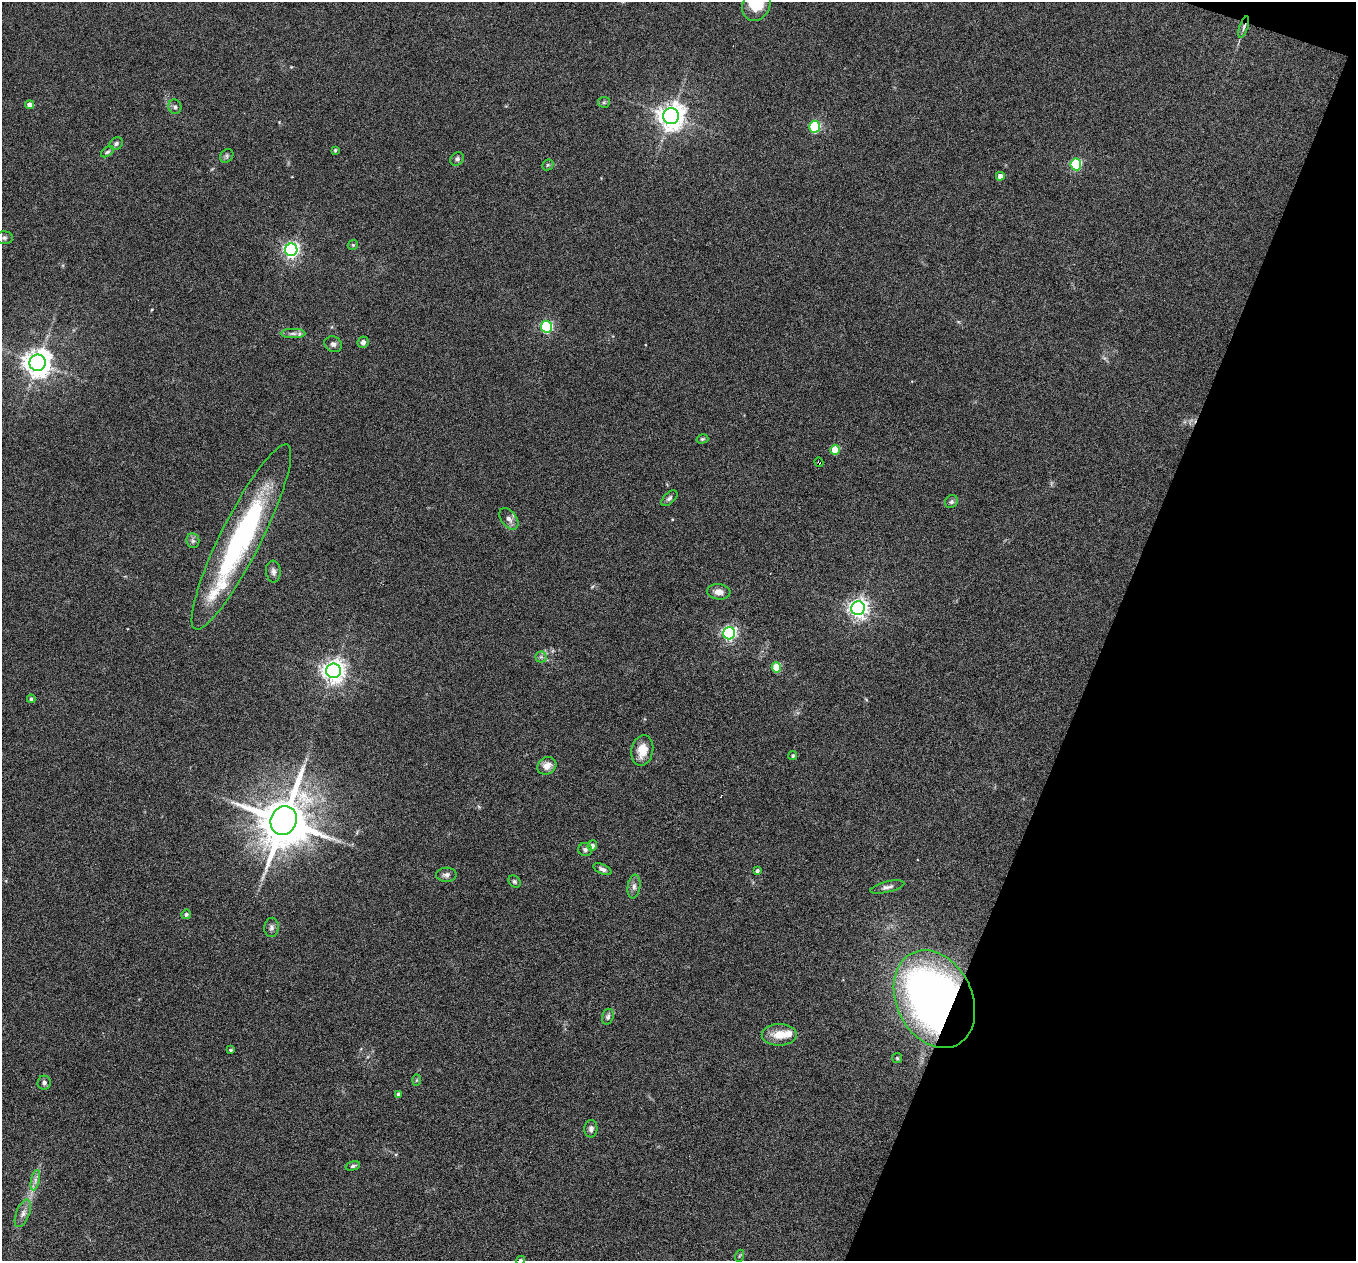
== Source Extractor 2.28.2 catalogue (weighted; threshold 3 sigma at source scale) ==
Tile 8 of 4 x 4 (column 4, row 2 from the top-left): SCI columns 4063-5416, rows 2781-4039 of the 5417 x 5429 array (HDU 1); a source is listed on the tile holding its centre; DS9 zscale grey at full resolution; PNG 1358 x 1263 px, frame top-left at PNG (2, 2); each listed source drawn as its Kron ellipse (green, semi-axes under 4 px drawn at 4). Shown black and unused: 19% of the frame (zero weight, under 4 of 8 exposures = <1% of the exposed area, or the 3 px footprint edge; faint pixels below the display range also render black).
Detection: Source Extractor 2.28.2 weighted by HDU 2 'WHT'; one run over the whole footprint, this tile lists its part. Background 0.0761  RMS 0.0044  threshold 0.018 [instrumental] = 3 sigma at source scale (4.09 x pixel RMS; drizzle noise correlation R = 1.36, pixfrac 0.8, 0.05/0.05 arcsec/px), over >= 5 px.
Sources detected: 71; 1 inside a brighter object's white glare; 1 cosmic-ray / hot-pixel residue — neither listed nor drawn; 2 inside a brighter listed object's ellipse — not listed separately; the other 67 listed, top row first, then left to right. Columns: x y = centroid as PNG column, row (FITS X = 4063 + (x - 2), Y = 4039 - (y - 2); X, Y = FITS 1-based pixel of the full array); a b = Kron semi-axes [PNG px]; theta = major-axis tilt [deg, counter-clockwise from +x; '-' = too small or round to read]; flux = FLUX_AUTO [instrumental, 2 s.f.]
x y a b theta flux
757 4 17 13 63 11
1244 27 11 4 71 1.1
604 102 6 5 - 0.69
30 105 4 4 - 3.1
175 107 7 6 - 1.1
671 116 8 8 - 440
815 127 6 5 - 34
116 143 7 6 - 1
335 150 3 3 - 0.55
107 152 7 4 34 0.79
227 156 7 6 - 0.8
457 159 7 6 - 1.1
1076 164 6 5 - 38
548 165 6 5 - 0.65
1000 176 4 4 - 2.3
4 238 8 6 -1 1.1
353 245 5 4 - 0.5
291 250 6 6 - 120
546 327 6 5 - 51
293 334 12 4 0 1.5
363 342 6 5 - 1.5
333 344 9 7 -29 1.4
38 363 8 8 - 490
702 439 6 4 15 0.57
835 450 5 4 - 9.8
819 462 5 3 - 2.3
669 498 10 5 43 1
951 502 7 6 - 0.87
509 519 12 7 -53 2.3
241 537 103 20 63 81
193 541 7 6 - 1.2
273 571 11 7 -85 1.6
719 592 11 7 -5 2.8
858 608 7 6 - 220
729 633 6 6 - 96
541 657 5 5 - 0.86
776 667 5 5 - 15
333 671 7 7 - 300
31 699 4 3 - 0.89
642 750 15 11 78 6
793 756 4 4 - 0.69
547 766 10 8 36 3.4
284 821 14 13 - 2300
592 846 5 5 - 1.8
585 850 7 6 - 0.99
602 869 9 5 -24 1.4
757 871 4 3 - 0.94
446 875 10 7 1 1.5
514 881 7 5 -45 0.74
634 886 12 6 81 1.7
887 887 17 5 13 1.7
186 914 5 4 - 0.9
271 927 9 7 86 1.5
934 999 51 38 -64 270
608 1017 8 5 73 1
779 1035 17 11 1 6.3
231 1050 4 3 - 0.63
897 1058 5 5 - 0.52
417 1080 6 4 88 0.5
44 1083 7 6 - 1.1
399 1094 4 3 - 1.3
591 1129 9 6 88 1.3
353 1166 7 4 15 0.73
35 1180 10 4 77 1.5
23 1213 14 7 69 2.3
739 1256 6 3 70 0.49
520 1260 5 4 - 0.85
Overlapping masked pixels (flux is a lower limit): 3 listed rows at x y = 1244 27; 819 462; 934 999
Isophote crosses this tile's border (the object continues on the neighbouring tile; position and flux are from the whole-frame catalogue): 2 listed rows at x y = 757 4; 520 1260